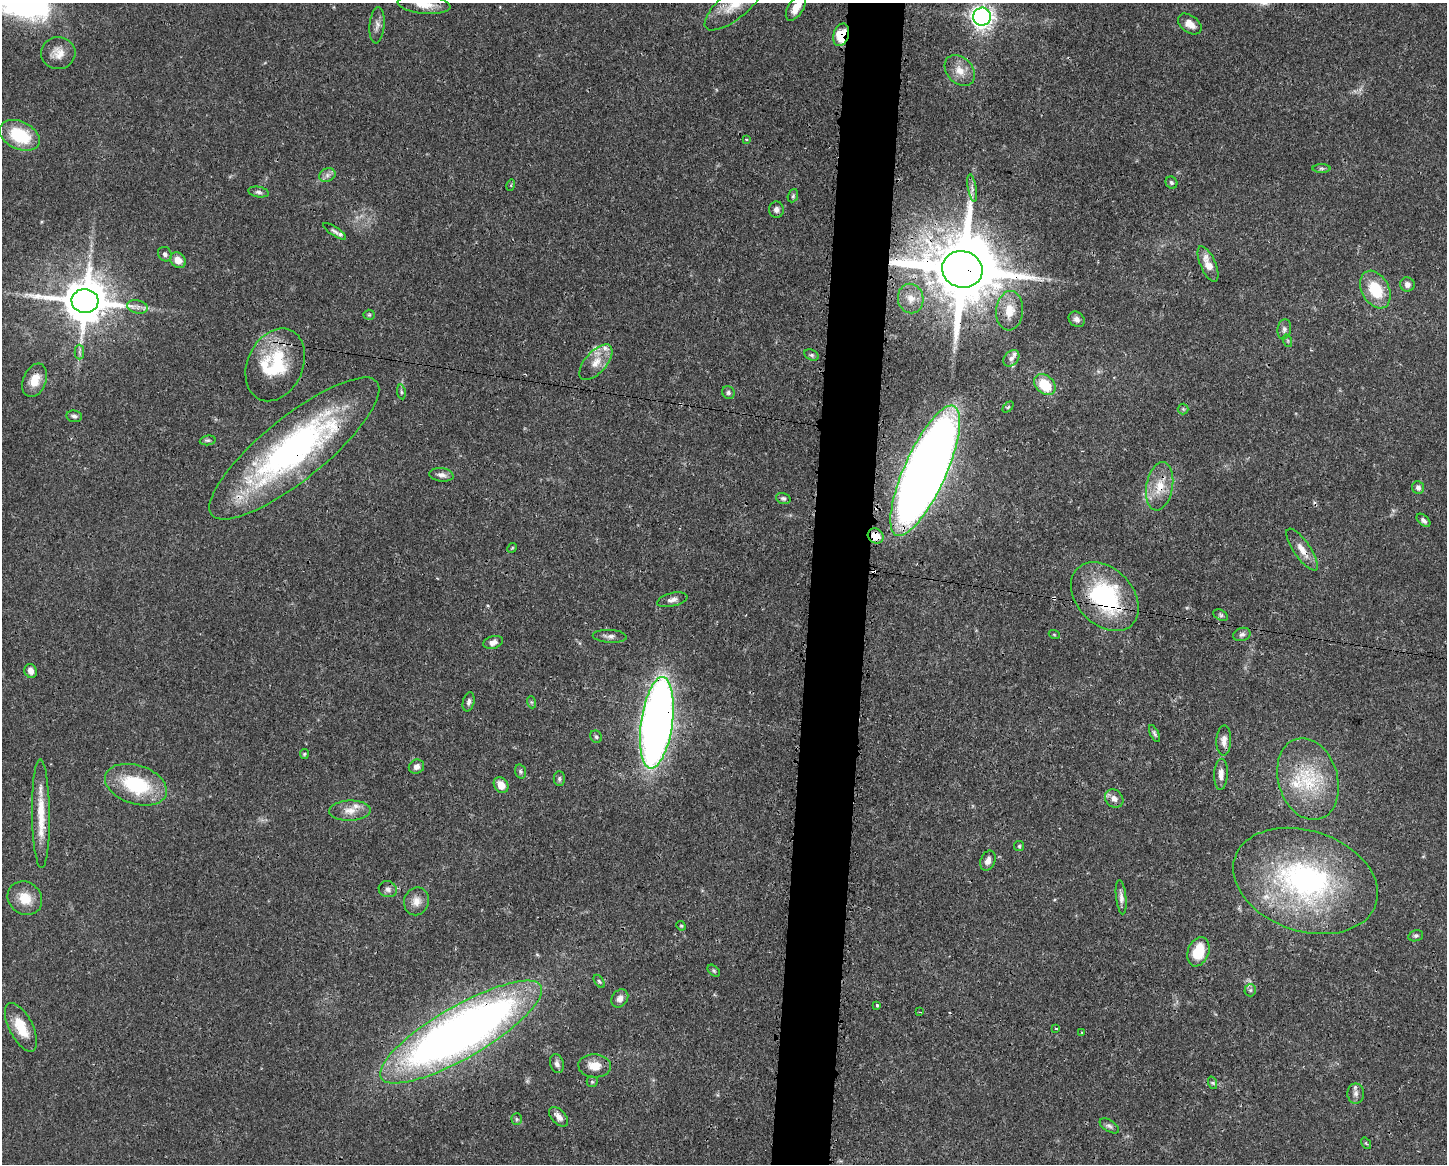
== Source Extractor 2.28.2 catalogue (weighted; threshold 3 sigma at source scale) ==
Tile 5 of 3 x 4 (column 2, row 2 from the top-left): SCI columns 1561-3005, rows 2323-3484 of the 4681 x 4647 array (HDU 1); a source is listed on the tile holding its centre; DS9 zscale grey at full resolution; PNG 1449 x 1166 px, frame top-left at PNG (2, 3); each listed source drawn as its Kron ellipse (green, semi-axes under 4 px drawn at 4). Shown black and unused: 4% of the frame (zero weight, under 3 of 4 exposures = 1% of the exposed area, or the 3 px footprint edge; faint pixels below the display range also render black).
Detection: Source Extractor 2.28.2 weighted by HDU 2 'WHT'; one run over the whole footprint, this tile lists its part. Background 0.0413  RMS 0.0028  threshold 0.0125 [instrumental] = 3 sigma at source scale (4.5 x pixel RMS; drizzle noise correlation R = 1.50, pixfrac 1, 0.05/0.05 arcsec/px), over >= 5 px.
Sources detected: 121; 3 cosmic-ray / hot-pixel residue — neither listed nor drawn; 7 inside a brighter listed object's ellipse — not listed separately; the other 111 listed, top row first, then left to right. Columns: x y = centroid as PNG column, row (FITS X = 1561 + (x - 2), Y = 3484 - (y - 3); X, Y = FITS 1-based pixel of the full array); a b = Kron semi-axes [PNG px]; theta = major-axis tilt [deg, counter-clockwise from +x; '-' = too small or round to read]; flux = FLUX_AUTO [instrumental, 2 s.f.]
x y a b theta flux
735 4 38 14 40 8.3
424 5 26 9 -6 4.2
796 8 14 7 56 3.2
982 17 9 9 - 150
1190 24 13 8 -37 2.6
377 25 18 7 85 1.7
841 35 11 7 72 9.6
58 53 17 16 - 3.5
960 71 17 12 -47 3.6
20 135 21 13 -25 15
746 139 4 3 - 0.34
1321 168 9 4 0 0.56
327 175 8 6 21 1.1
1171 183 6 5 - 0.59
511 185 6 3 74 0.42
972 188 14 4 -80 1.2
258 192 10 5 -10 0.8
793 196 7 5 68 0.48
776 210 8 7 - 1.1
335 231 13 4 -33 0.74
165 254 7 6 - 0.86
178 260 8 7 - 3
1208 264 19 7 -67 3.5
962 269 20 18 -16 3300
1407 284 7 7 - 1.2
1375 290 20 13 -62 10
911 298 15 12 -79 3.3
85 301 13 12 - 1200
137 307 10 6 -13 1.2
1009 311 20 13 85 4.8
369 315 5 5 - 0.4
1077 319 9 7 -43 1.1
1284 329 10 7 82 1
1288 341 6 4 -72 0.44
79 352 7 5 -89 0.69
812 355 8 5 -26 0.59
1011 358 9 6 48 1.1
596 362 22 11 49 4.2
275 365 38 27 65 20
35 380 17 11 68 4.4
1045 384 12 9 -44 9.3
401 392 7 4 -82 0.45
728 393 7 6 - 0.64
1008 407 6 4 44 0.38
1183 409 5 5 - 0.41
74 416 8 6 -7 0.81
208 440 8 5 5 0.58
294 448 106 31 39 91
925 471 71 21 66 530
441 475 12 6 -7 1.3
1160 486 24 13 80 6
1418 487 6 5 - 0.91
783 498 7 5 -19 0.64
1423 520 8 5 -43 0.82
876 536 8 7 - 3.6
512 548 5 4 - 0.28
1302 550 25 8 -55 3.3
1105 597 39 28 -47 34
672 600 15 6 14 1.4
1221 615 8 5 -27 0.54
1054 634 5 3 - 0.26
1242 634 9 6 19 0.9
610 636 17 6 -3 1.4
493 642 10 6 15 1.4
31 671 7 6 - 1.7
469 702 10 5 75 0.9
531 702 6 4 -71 0.39
657 723 46 15 82 250
1154 733 9 4 -63 0.61
596 737 6 5 - 0.55
1224 740 15 7 88 1.9
304 754 5 4 - 0.36
416 767 8 7 - 1.5
520 771 7 5 -72 0.57
1221 774 15 7 87 1.9
559 779 7 5 90 0.6
1308 779 42 29 -73 18
136 785 32 19 -18 19
501 785 8 6 -56 3.4
1114 799 10 8 -45 1.8
350 811 21 10 2 3.4
41 814 54 9 -89 8.2
1019 846 5 5 - 0.41
988 861 10 7 69 1.6
1305 881 74 50 -18 70
388 889 9 8 - 1.2
1121 897 17 5 -84 1.4
25 898 18 16 -38 5.2
416 901 14 12 71 2.7
681 926 5 4 - 0.36
1416 936 7 5 15 0.62
1198 952 15 10 68 8.5
714 971 7 4 -42 0.45
599 981 7 4 -54 0.43
1250 990 6 6 - 0.61
620 998 9 7 55 1.6
877 1005 3 3 - 0.85
920 1012 3 2 - 0.23
21 1027 26 12 -63 7.3
1056 1028 3 2 - 0.4
461 1032 92 26 30 270
1082 1033 3 2 - 0.37
557 1064 9 6 -72 1
595 1066 16 11 -4 4
592 1082 5 5 - 0.4
1213 1083 6 4 -71 0.45
1356 1093 10 8 89 1.4
558 1117 12 7 -47 1.7
517 1119 5 5 - 0.48
1109 1126 11 5 -32 0.81
1366 1143 6 4 -54 0.34
Overlapping masked pixels (flux is a lower limit): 11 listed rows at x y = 841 35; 962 269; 85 301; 294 448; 925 471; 1160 486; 876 536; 1302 550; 1105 597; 657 723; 461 1032
Isophote crosses this tile's border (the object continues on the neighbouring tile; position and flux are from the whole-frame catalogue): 3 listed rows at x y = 735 4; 424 5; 796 8